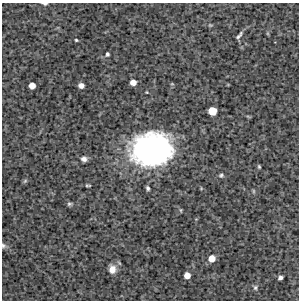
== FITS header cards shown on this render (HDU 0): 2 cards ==
NAXIS1  =                  297 /Length X axis
NAXIS2  =                  298 /Length Y axis

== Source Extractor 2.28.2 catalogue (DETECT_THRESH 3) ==
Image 297 x 298 px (HDU 0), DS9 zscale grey, 1 PNG px = 1 image px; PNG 301 x 302 px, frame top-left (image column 1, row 298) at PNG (2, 3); no overlay
Background 4510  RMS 230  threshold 693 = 3 sigma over >= 5 px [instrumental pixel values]
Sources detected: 25; all 25 listed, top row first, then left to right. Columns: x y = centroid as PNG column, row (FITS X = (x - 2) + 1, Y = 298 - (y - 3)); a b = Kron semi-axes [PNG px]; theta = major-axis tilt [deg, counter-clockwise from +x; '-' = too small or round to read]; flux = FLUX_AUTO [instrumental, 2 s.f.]
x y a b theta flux
45 4 6 3 -2 2.7e+04
210 25 5 4 - 1.7e+04
239 35 13 4 50 4.6e+04
76 40 3 3 - 1.7e+04
107 54 5 4 - 2.7e+04
133 82 5 5 - 1.2e+05
81 85 5 4 - 8.3e+04
32 86 5 5 - 1.4e+05
212 111 6 6 - 2.9e+05
151 150 36 28 6 3.7e+06
84 159 6 5 - 6.0e+04
259 167 4 3 - 1.9e+04
221 175 6 5 - 2.9e+04
25 181 7 4 45 2.2e+04
88 185 6 2 -3 1.9e+04
148 188 4 3 - 3.4e+04
201 188 5 3 - 1.3e+04
253 191 6 4 -89 1.8e+04
69 204 6 5 - 2.6e+04
3 246 6 6 - 3.3e+04
212 258 6 6 - 1.6e+05
112 269 9 8 - 1.3e+05
187 275 5 5 - 1.4e+05
280 278 4 3 - 4.2e+04
255 288 7 5 -90 3.0e+04
At the frame edge (FLAGS 8, measured only in part): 2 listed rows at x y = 45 4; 3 246